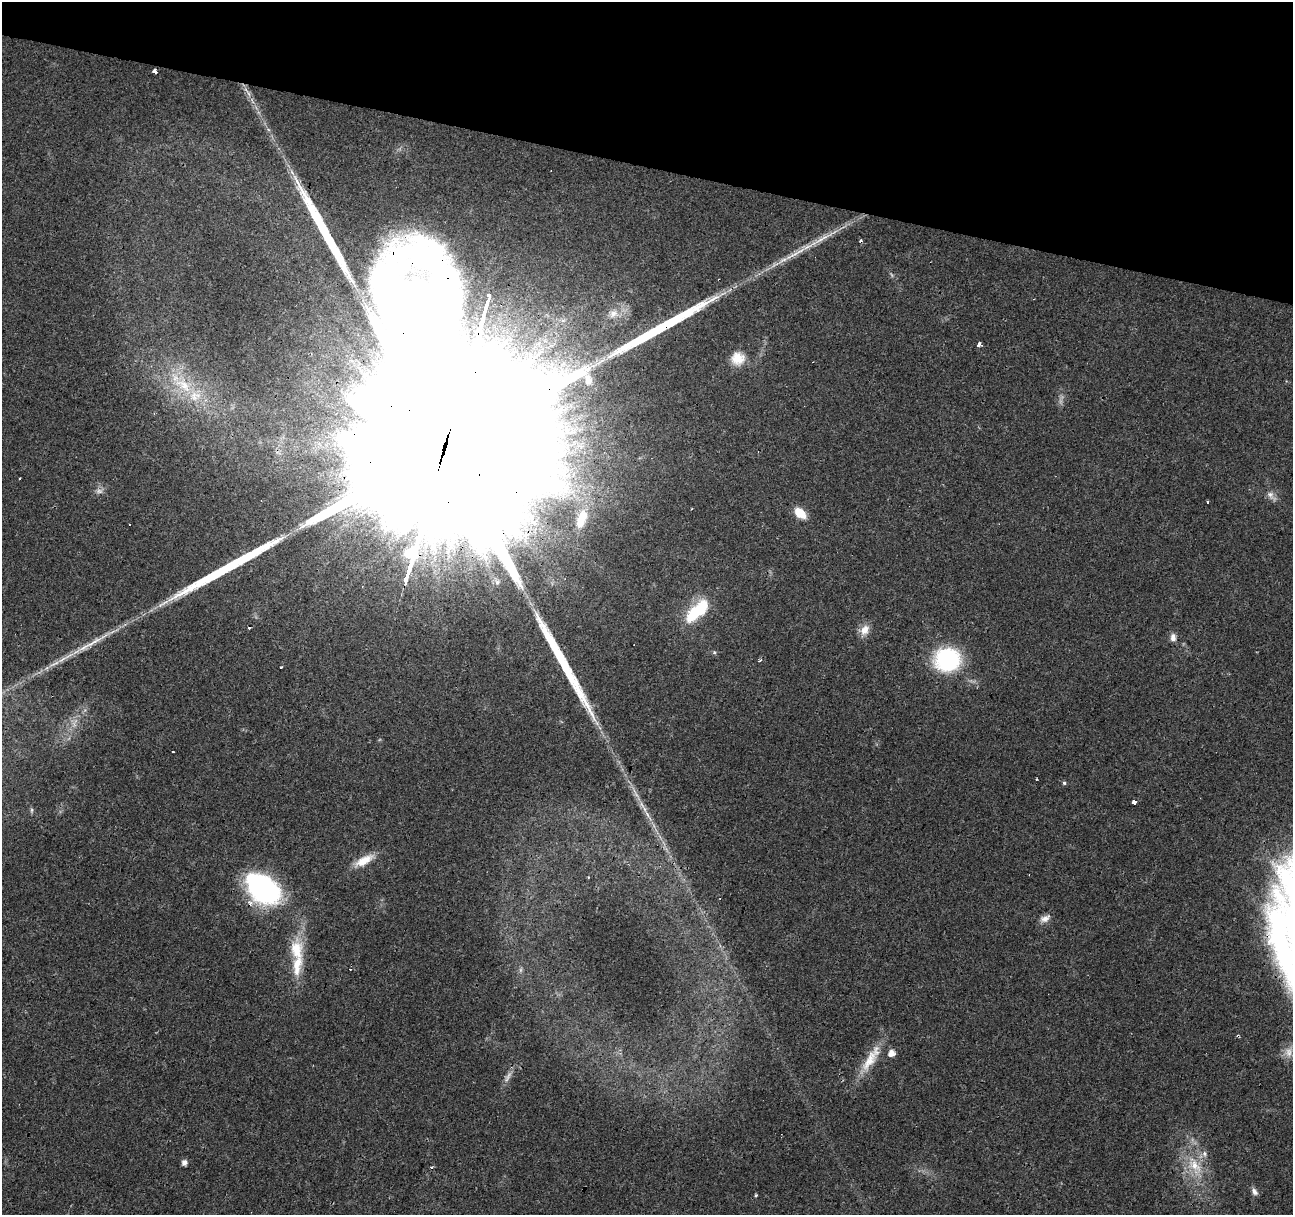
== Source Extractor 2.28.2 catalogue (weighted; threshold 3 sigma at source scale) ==
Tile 2 of 4 x 4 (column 2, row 1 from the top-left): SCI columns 1292-2582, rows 3857-5069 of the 5169 x 5349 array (HDU 1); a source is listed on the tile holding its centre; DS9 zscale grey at full resolution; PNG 1295 x 1217 px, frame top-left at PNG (2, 2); no overlay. Shown black and unused: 14% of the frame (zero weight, under 3 of 4 exposures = <1% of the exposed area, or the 3 px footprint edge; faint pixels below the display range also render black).
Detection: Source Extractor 2.28.2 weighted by HDU 2 'WHT'; one run over the whole footprint, this tile lists its part. Background 0.0242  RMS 0.0031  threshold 0.0138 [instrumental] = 3 sigma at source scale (4.5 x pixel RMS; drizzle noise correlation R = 1.50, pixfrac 1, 0.0396/0.0396 arcsec/px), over >= 5 px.
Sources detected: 59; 2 too faint to see at this stretch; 8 cosmic-ray / hot-pixel residue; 6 long thin detections or spike segments (spike, bleed or trail) — not listed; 4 inside a brighter listed object's ellipse — not listed separately; the other 39 listed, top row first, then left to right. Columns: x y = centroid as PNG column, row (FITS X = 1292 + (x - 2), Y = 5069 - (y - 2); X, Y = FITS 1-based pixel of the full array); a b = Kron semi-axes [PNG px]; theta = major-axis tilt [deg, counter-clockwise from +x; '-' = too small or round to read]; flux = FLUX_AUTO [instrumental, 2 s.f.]
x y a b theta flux
155 71 4 4 - 7.9
795 254 49 6 30 7.2
613 314 14 11 21 3.1
979 345 4 3 - 3.7
738 358 17 16 - 5.2
512 363 3 3 - 9.6
183 385 35 20 -43 17
443 451 187 36 74 130000
19 479 3 2 - 0.4
1271 496 17 8 -48 1.8
800 513 12 8 -42 6.1
582 519 28 13 70 7.5
129 525 3 3 - 1.3
697 611 35 15 44 15
864 630 15 11 53 3.1
1173 638 10 7 89 1.6
714 652 5 5 - 0.46
760 660 4 3 - 0.5
947 660 24 22 3 32
281 667 3 3 - 2.3
1036 779 3 3 - 0.45
1064 783 5 5 - 0.52
1134 802 4 4 - 2.8
648 816 20 5 -58 2.6
364 861 27 9 27 5.1
588 877 3 2 - 0.36
263 889 32 21 -40 64
1044 919 12 8 26 1.9
296 950 33 18 -86 10
1238 1036 4 3 - 0.51
1288 1052 16 13 81 2.9
891 1053 6 5 - 2.9
869 1060 37 13 59 8
508 1077 21 6 61 1.9
184 1162 5 5 - 1.7
1195 1166 33 15 -59 10
432 1167 3 3 - 1.3
1254 1192 10 6 -56 1.2
756 1195 3 3 - 0.86
Overlapping masked pixels (flux is a lower limit): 4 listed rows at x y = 155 71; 443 451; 263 889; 1238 1036